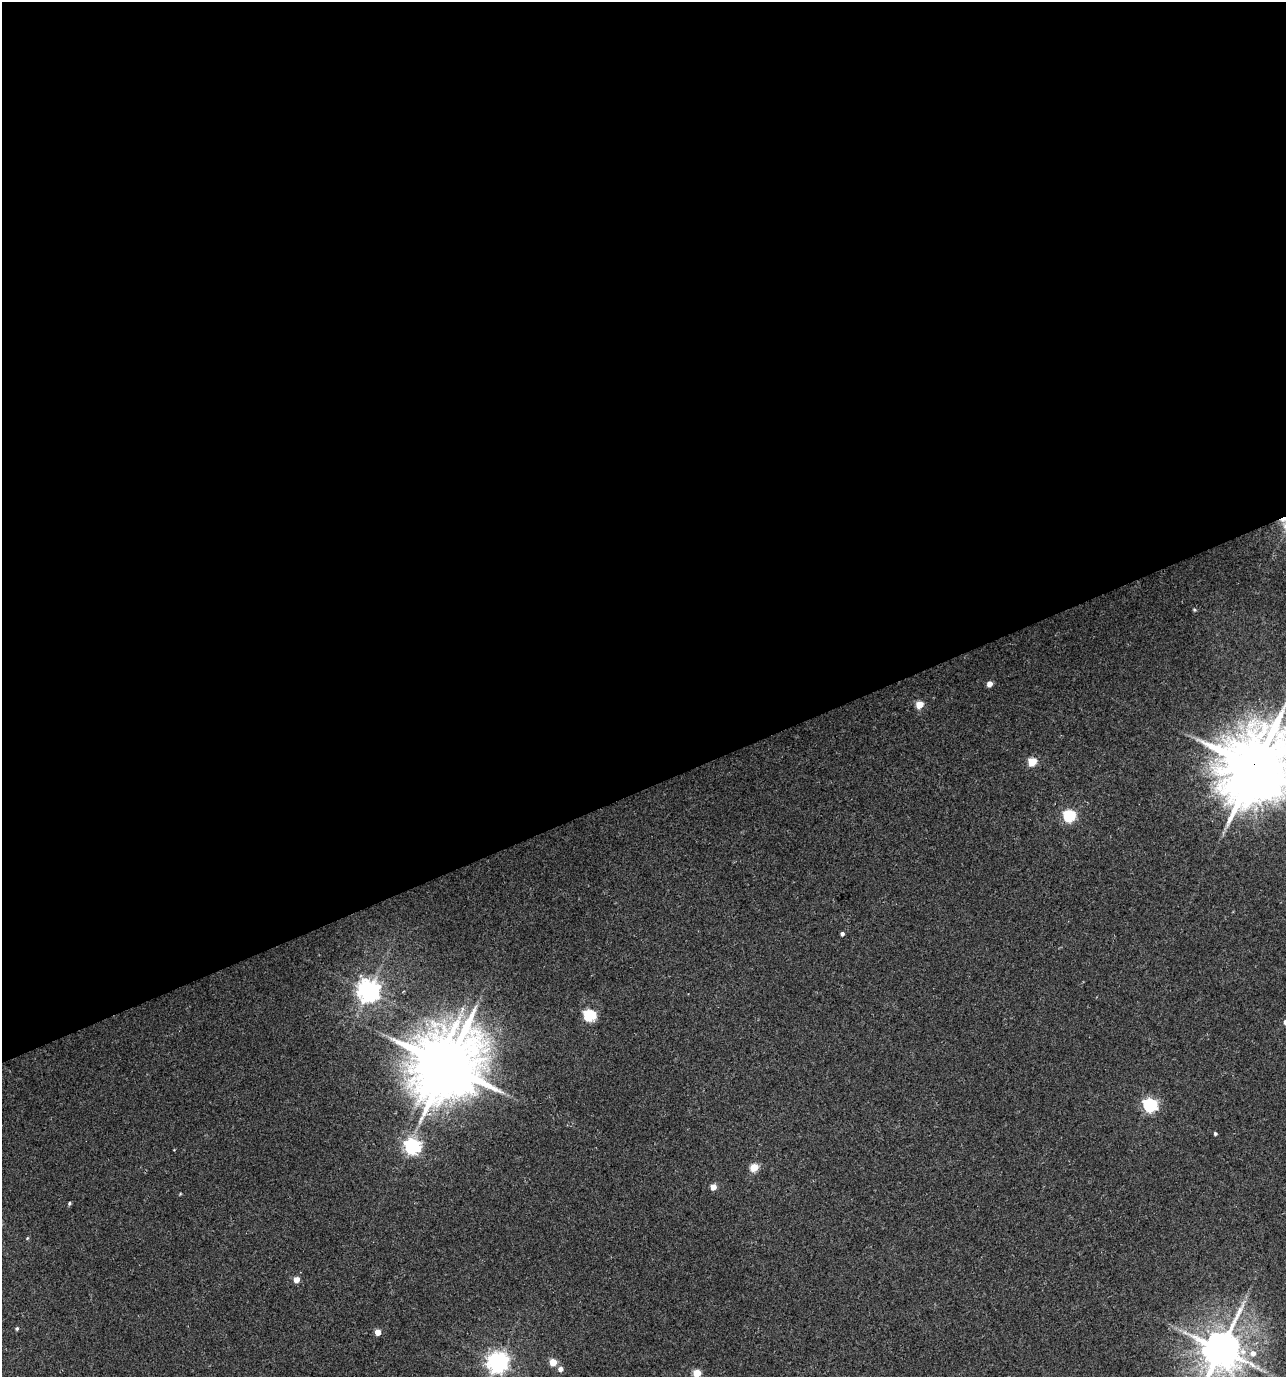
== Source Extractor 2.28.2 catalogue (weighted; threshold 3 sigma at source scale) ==
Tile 2 of 4 x 4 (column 2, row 1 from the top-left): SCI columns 1417-2700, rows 4128-5502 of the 5346 x 5507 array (HDU 1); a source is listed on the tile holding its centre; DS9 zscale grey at full resolution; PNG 1288 x 1379 px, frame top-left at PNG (2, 2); no overlay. Shown black and unused: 57% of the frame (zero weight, under 3 of 4 exposures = <1% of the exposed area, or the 3 px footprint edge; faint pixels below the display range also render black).
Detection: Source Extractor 2.28.2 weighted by HDU 2 'WHT'; one run over the whole footprint, this tile lists its part. Background 0.0212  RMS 0.0066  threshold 0.0299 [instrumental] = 3 sigma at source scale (4.5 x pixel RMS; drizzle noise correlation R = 1.50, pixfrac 1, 0.0396/0.0396 arcsec/px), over >= 5 px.
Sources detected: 28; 1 inside a brighter object's white glare — not listed; the other 27 listed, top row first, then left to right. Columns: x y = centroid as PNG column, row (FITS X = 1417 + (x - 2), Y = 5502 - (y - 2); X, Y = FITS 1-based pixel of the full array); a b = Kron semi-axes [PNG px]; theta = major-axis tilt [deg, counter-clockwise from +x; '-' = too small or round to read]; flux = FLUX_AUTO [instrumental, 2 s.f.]
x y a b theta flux
1194 610 5 4 - 0.92
989 684 5 4 - 6.3
919 705 5 5 - 17
1032 762 5 5 - 26
1255 767 24 21 54 5600
1069 816 6 6 - 80
842 934 4 4 - 1.7
369 991 7 7 - 560
589 1015 6 6 - 77
447 1065 23 17 63 4600
1150 1105 6 6 - 120
1215 1133 4 4 - 1.2
412 1146 6 6 - 190
754 1167 5 5 - 23
713 1187 5 4 - 8.5
180 1194 4 3 - 0.57
69 1203 4 4 - 1
27 1238 5 4 - 0.64
296 1280 5 4 - 8.1
17 1328 4 4 - 1.1
377 1332 4 4 - 8.2
1221 1349 12 11 - 2300
1253 1353 8 8 - 5.3
553 1362 5 5 - 16
498 1363 7 7 - 440
560 1369 6 5 - 3.8
697 1373 5 5 - 22
Overlapping masked pixels (flux is a lower limit): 1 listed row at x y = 1255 767
Isophote crosses this tile's border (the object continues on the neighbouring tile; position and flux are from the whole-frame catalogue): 3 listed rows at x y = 1255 767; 1221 1349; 697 1373